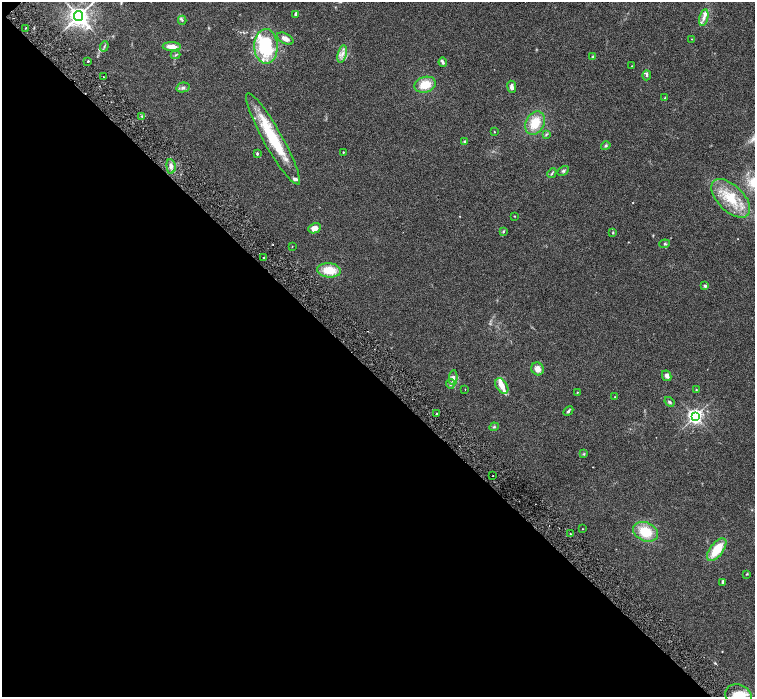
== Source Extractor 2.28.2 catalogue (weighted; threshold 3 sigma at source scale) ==
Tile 9 of 4 x 4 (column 1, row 3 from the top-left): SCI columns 6-1510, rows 1695-3083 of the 6027 x 6025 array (HDU 1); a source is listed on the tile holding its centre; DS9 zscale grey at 2 x 2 block average (1 PNG px = mean of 2 x 2 image px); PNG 757 x 699 px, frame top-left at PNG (2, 2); each listed source drawn as its Kron ellipse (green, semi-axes under 4 px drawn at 4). Shown black and unused: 46% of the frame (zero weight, under 3 of 6 exposures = <1% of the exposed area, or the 3 px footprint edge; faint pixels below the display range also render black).
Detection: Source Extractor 2.28.2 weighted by HDU 2 'WHT'; one run over the whole footprint, this tile lists its part. Background 0.039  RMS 0.0033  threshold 0.0137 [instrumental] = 3 sigma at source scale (4.09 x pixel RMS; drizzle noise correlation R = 1.36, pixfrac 0.8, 0.05/0.05 arcsec/px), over >= 5 px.
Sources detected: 77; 1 cosmic-ray / hot-pixel residue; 1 long thin detection or spike segment (spike, bleed or trail) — neither listed nor drawn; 8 inside a brighter listed object's ellipse — not listed separately; the other 67 listed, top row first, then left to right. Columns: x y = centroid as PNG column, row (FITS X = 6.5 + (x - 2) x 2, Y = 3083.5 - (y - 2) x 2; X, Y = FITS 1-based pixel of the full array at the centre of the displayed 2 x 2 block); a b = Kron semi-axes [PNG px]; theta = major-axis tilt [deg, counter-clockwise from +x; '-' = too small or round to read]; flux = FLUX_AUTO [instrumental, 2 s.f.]
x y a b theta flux
296 14 4 3 - 2.1
79 16 5 4 - 470
704 18 8 4 77 3.3
182 20 4 3 - 0.9
25 28 2 2 - 0.69
285 39 9 5 -27 4
692 39 3 2 - 0.33
104 46 5 3 - 0.99
266 46 17 11 -89 52
172 47 9 4 -1 6.6
342 54 9 4 77 3.1
176 55 5 2 - 0.71
593 57 4 3 - 0.75
88 61 2 2 - 0.59
443 62 4 3 - 1.1
632 66 2 2 - 0.27
647 75 5 3 - 0.97
104 77 2 2 - 0.38
425 85 11 7 16 12
512 87 6 3 -81 2.9
183 88 7 5 13 1.8
665 98 3 3 - 0.72
142 116 3 3 - 0.83
535 123 12 9 61 14
494 132 3 2 - 0.35
546 134 4 2 - 0.59
273 139 52 9 -61 38
465 142 3 3 - 0.84
606 146 5 4 - 1.3
343 152 2 2 - 0.56
257 154 3 2 - 0.91
171 166 7 4 -85 2.6
563 171 6 3 30 1.2
552 173 5 2 - 0.79
731 198 24 13 -45 22
514 216 2 2 - 0.38
315 228 6 5 - 5.1
503 232 4 3 - 0.82
613 233 4 2 - 0.64
665 244 5 3 - 0.79
292 246 2 2 - 0.3
263 257 2 2 - 0.48
329 270 12 7 -6 14
705 286 3 3 - 1.5
538 369 6 6 - 4.8
667 376 5 4 - 2.9
453 377 7 4 86 2.4
450 384 5 4 - 1.3
502 386 8 5 -58 5.1
465 389 2 2 - 0.2
696 389 3 2 - 0.35
577 392 2 2 - 0.36
615 397 3 2 - 0.34
669 402 5 3 - 1
568 411 6 2 45 1
437 414 3 2 - 0.65
695 416 3 3 - 230
494 427 5 3 - 0.87
584 454 4 3 - 0.7
493 476 2 2 - 0.41
583 529 2 2 - 0.37
645 532 13 9 -23 17
571 534 2 2 - 0.63
717 550 13 6 53 17
747 574 3 2 - 0.56
722 582 4 2 - 1.1
739 696 14 11 -27 15
Isophote crosses this tile's border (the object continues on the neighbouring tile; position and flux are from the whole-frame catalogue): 1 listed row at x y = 739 696
Diffuse or blended objects may show on this block-average render without a row.